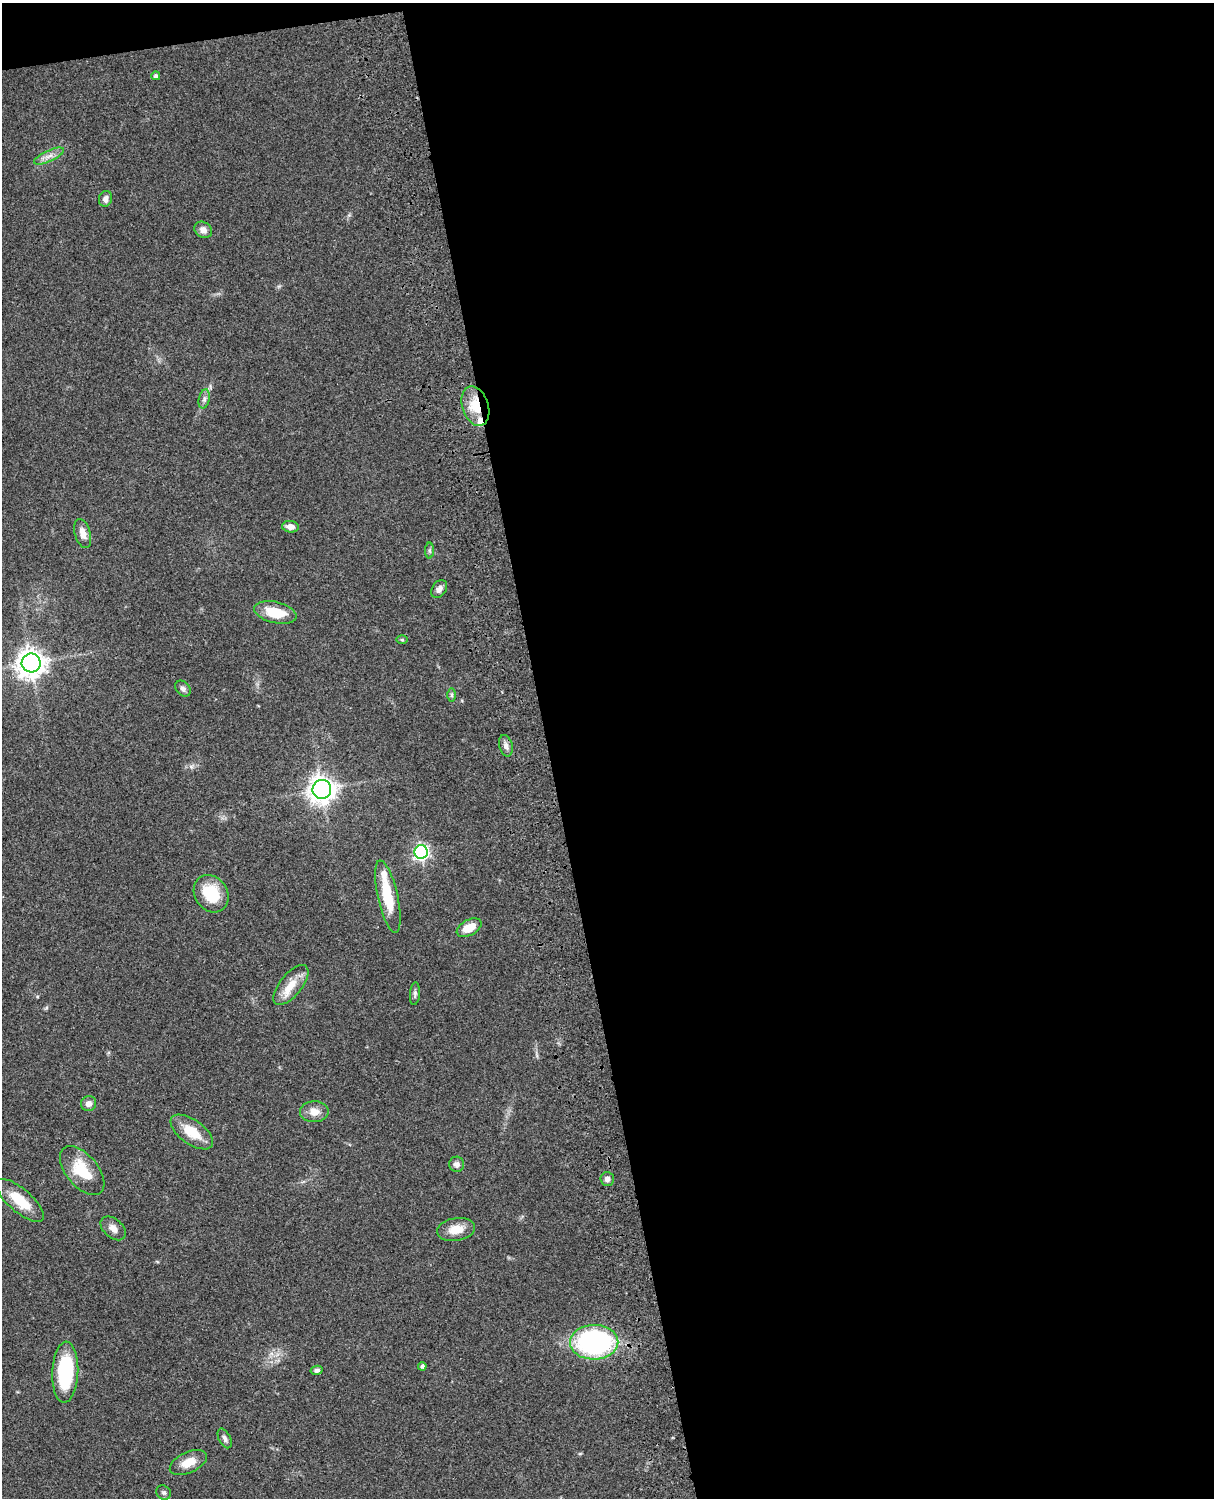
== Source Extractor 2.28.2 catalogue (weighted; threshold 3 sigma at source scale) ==
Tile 4 of 4 x 3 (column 4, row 1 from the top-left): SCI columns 3758-4969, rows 3268-4763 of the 5087 x 4926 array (HDU 1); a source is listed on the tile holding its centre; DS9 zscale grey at full resolution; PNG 1216 x 1500 px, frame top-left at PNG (2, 3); each listed source drawn as its Kron ellipse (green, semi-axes under 4 px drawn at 4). Shown black and unused: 56% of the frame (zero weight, under 3 of 4 exposures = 6% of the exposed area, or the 3 px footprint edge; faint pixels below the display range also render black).
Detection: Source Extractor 2.28.2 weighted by HDU 2 'WHT'; one run over the whole footprint, this tile lists its part. Background 0.0876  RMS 0.0061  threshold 0.0273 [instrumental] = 3 sigma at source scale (4.5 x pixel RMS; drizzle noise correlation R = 1.50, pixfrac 1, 0.05/0.05 arcsec/px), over >= 5 px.
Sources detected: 41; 2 inside a brighter listed object's ellipse — not listed separately; the other 39 listed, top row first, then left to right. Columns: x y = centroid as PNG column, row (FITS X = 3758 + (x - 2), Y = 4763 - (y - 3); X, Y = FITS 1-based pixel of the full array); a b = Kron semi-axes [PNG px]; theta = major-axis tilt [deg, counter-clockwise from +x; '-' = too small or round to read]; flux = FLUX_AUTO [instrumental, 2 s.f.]
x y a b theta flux
156 76 4 4 - 1.3
49 156 16 5 24 3.8
105 199 8 6 72 2.9
203 230 9 7 -35 3.1
204 399 10 5 77 2
475 406 20 13 -72 17
290 527 8 5 -6 4.1
83 534 15 8 -75 5.1
429 551 8 4 -89 1.1
439 589 10 7 55 2.8
275 612 21 10 -13 16
402 640 6 4 -1 0.74
31 663 9 9 - 640
183 689 9 6 -49 2
452 695 7 4 90 1.1
506 746 11 6 -74 2.7
322 789 9 9 - 520
421 852 7 6 - 160
211 894 20 16 -56 22
388 897 37 10 -77 22
469 928 13 7 27 10
291 985 24 11 51 11
415 994 11 5 85 1.7
89 1104 7 7 - 3.2
314 1112 14 10 2 6
192 1132 25 12 -35 14
457 1164 7 7 - 2.6
82 1171 29 16 -50 20
607 1179 7 7 - 2.4
20 1200 30 11 -41 16
113 1228 14 9 -41 4.2
456 1229 19 11 9 9.1
594 1342 24 17 0 110
422 1366 4 4 - 1.5
317 1370 6 4 12 1.7
65 1372 30 13 87 47
225 1438 10 6 -64 2.1
188 1462 20 10 25 8.3
164 1493 8 6 -42 1.3
Overlapping masked pixels (flux is a lower limit): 1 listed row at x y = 475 406